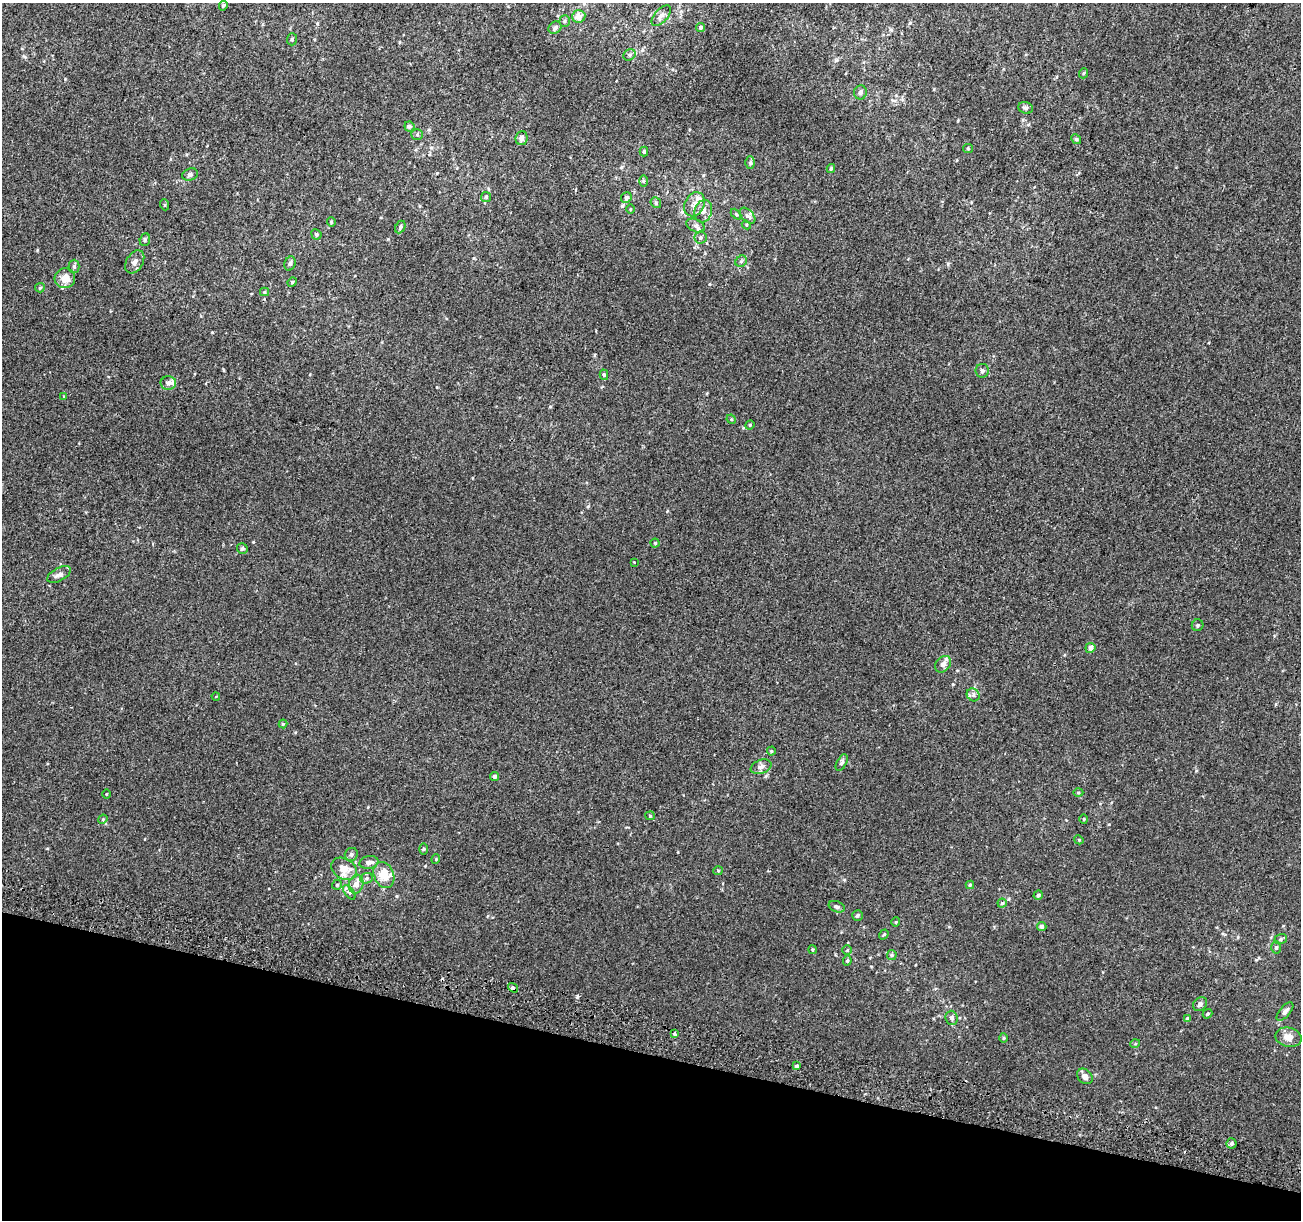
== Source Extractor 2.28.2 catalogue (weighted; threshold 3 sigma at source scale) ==
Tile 15 of 4 x 4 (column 3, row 4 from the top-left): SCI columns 2624-3922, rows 334-1551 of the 5231 x 5470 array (HDU 1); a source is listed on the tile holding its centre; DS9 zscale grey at full resolution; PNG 1303 x 1222 px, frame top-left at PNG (2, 3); each listed source drawn as its Kron ellipse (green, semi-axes under 4 px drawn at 4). Shown black and unused: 14% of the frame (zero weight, under 2 of 3 exposures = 2% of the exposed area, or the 3 px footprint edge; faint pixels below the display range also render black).
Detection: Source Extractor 2.28.2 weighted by HDU 2 'WHT'; one run over the whole footprint, this tile lists its part. Background 0.00368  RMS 0.0054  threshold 0.0244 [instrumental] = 3 sigma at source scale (4.5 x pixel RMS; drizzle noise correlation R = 1.50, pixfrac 1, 0.0396/0.0396 arcsec/px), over >= 5 px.
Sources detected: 117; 8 inside a brighter listed object's ellipse — not listed separately; the other 109 listed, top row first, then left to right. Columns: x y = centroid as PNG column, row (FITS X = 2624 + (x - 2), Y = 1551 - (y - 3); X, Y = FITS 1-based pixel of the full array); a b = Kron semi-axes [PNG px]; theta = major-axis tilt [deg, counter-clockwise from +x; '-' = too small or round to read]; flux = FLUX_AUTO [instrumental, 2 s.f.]
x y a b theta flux
223 6 5 4 - 0.79
579 16 7 6 - 4.2
661 16 13 6 47 2.4
565 21 6 5 - 0.9
701 27 4 4 - 1.5
555 28 7 5 37 1.8
292 39 6 5 - 0.9
629 55 6 5 - 1.2
1084 73 5 3 - 0.56
860 92 7 6 - 1.6
1025 108 7 5 -20 1.5
409 126 5 5 - 1.1
417 134 6 5 - 0.85
522 138 7 6 - 2
1076 139 5 4 - 0.67
968 148 5 4 - 0.63
644 152 5 4 - 0.8
750 163 6 4 -89 0.9
831 168 4 3 - 0.71
190 175 8 6 19 1.4
644 181 6 4 -90 0.65
486 197 5 5 - 0.73
626 197 6 5 - 1.5
656 203 6 4 -48 0.7
694 204 12 9 64 4.3
165 205 5 3 - 0.47
630 209 5 3 - 0.48
703 211 11 8 75 2.9
736 214 6 4 -46 0.66
747 216 9 6 -45 1.7
331 222 5 4 - 0.56
746 225 5 4 - 0.59
696 226 10 6 -24 1.9
400 227 7 4 65 0.99
316 234 5 5 - 0.94
701 238 6 6 - 1.2
145 240 6 5 - 0.87
741 261 6 5 - 0.99
135 262 12 8 59 2.9
290 263 7 5 70 1.3
74 266 6 5 - 1.1
65 278 10 10 - 5.7
292 282 5 4 - 0.58
40 288 5 4 - 0.6
265 292 4 4 - 0.6
982 371 7 6 - 1.2
604 375 5 4 - 0.89
168 383 8 6 0 2
64 396 4 3 - 0.47
731 419 5 4 - 0.54
750 425 5 4 - 0.57
655 543 4 4 - 0.57
242 548 5 5 - 0.9
634 562 3 2 - 0.41
59 574 13 6 28 2.9
1198 625 6 5 - 0.99
1090 648 5 5 - 2.5
943 664 9 7 46 2.1
973 695 7 6 - 1.5
216 696 4 3 - 0.33
283 724 4 4 - 0.57
771 751 4 4 - 0.53
842 763 9 5 62 1.3
761 767 11 6 20 2.1
494 776 4 4 - 1.1
1078 793 5 3 - 0.5
106 794 4 3 - 0.4
650 816 4 4 - 0.55
103 819 5 3 - 0.5
1084 819 5 3 - 0.45
1079 840 5 3 - 0.44
424 849 6 4 90 0.64
351 854 7 6 - 1.6
436 859 5 3 - 0.45
369 862 9 6 10 3
344 869 14 10 -29 6.5
718 871 5 4 - 0.54
384 875 13 10 -67 11
366 878 6 5 - 1.2
356 884 9 7 75 3.6
337 885 5 5 - 0.82
970 885 4 4 - 0.66
349 892 8 4 -53 1.2
1038 895 5 4 - 1.1
1002 903 4 4 - 0.78
837 907 8 5 -21 1.4
857 915 5 5 - 0.89
896 922 5 3 - 0.42
1042 927 5 4 - 1.3
884 935 5 4 - 0.59
1281 939 6 5 - 0.95
1276 947 6 5 - 1.1
813 950 4 4 - 0.68
847 950 5 5 - 0.66
892 955 5 4 - 0.73
847 961 5 4 - 0.85
513 988 5 3 - 3
1200 1004 8 6 45 1.6
1285 1011 11 5 49 2.5
1208 1014 5 3 - 0.66
952 1018 7 6 - 1.6
1187 1018 4 3 - 0.49
674 1034 3 3 - 4.2
1288 1037 13 9 -14 4.3
1003 1038 5 3 - 0.58
1135 1044 5 3 - 0.47
797 1066 4 3 - 1
1085 1076 9 6 -41 2.4
1231 1143 5 5 - 1.1
Overlapping masked pixels (flux is a lower limit): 1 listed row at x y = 513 988
Unlisted compact peaks at least as high as the median listed source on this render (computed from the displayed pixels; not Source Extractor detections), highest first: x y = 577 996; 948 264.